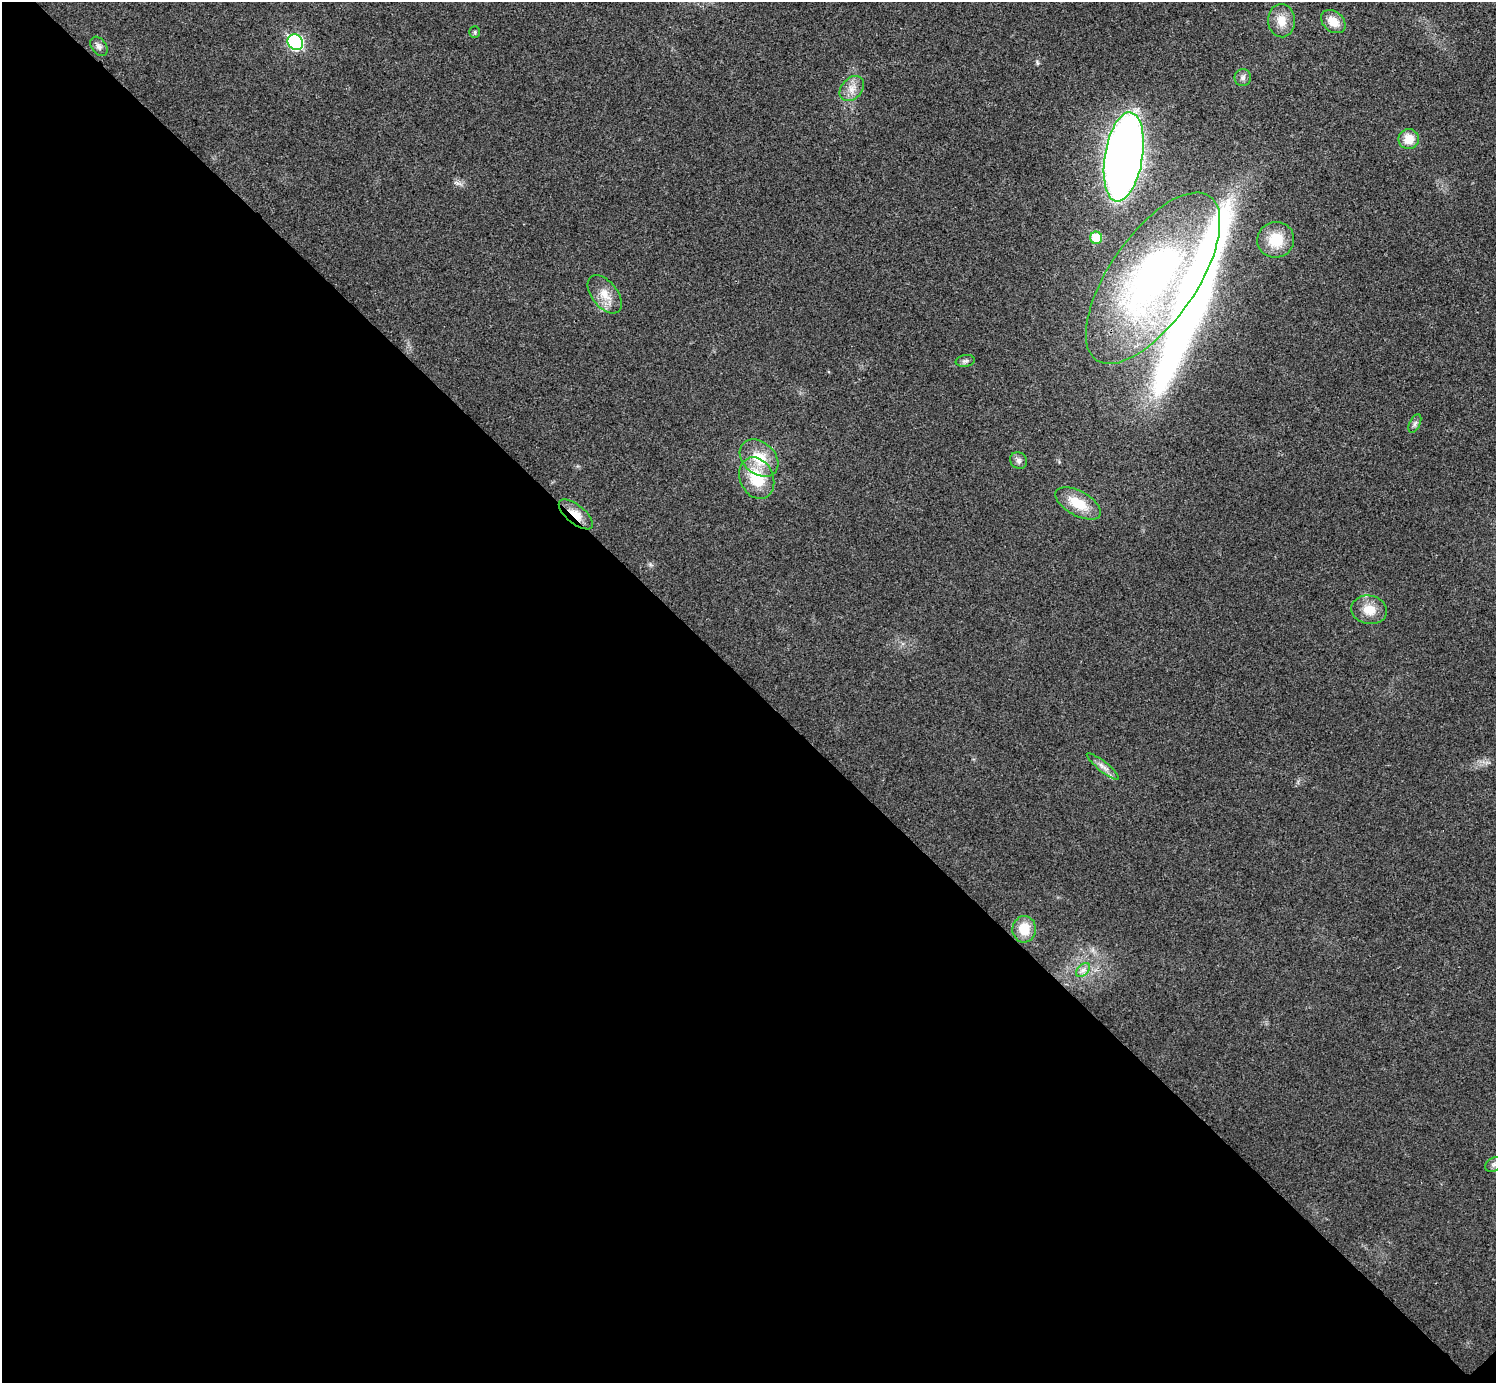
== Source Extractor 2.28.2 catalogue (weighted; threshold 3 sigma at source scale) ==
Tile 14 of 4 x 4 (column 2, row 4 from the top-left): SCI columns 1498-2991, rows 160-1540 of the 5985 x 5985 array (HDU 1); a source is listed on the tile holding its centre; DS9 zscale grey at full resolution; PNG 1498 x 1385 px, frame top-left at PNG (2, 2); each listed source drawn as its Kron ellipse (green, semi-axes under 4 px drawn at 4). Shown black and unused: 51% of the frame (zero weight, under 3 of 4 exposures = <1% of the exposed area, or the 3 px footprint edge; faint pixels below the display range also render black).
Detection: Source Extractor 2.28.2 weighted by HDU 2 'WHT'; one run over the whole footprint, this tile lists its part. Background 0.022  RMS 0.0054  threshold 0.0242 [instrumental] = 3 sigma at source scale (4.5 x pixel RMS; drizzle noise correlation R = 1.50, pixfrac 1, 0.05/0.05 arcsec/px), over >= 5 px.
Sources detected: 29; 2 inside a brighter object's white glare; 1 long thin detection or spike segment (spike, bleed or trail) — neither listed nor drawn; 1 inside a brighter listed object's ellipse — not listed separately; the other 25 listed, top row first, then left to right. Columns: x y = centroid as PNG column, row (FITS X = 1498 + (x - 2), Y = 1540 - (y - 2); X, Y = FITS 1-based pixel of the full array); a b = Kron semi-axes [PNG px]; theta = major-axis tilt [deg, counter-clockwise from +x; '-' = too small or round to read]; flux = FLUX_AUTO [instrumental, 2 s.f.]
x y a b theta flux
1281 21 16 13 -87 7.4
1333 22 13 10 -39 7.7
475 32 6 5 - 0.83
295 42 8 7 - 84
99 46 10 7 -56 2.4
1243 78 8 8 - 1.9
852 89 14 10 47 5.1
1409 139 10 10 - 8.7
1124 157 45 19 81 570
1096 238 6 6 - 14
1276 240 18 18 - 14
1153 278 100 43 55 200
605 294 22 13 -52 7.9
965 361 9 6 9 1.4
1415 423 10 5 64 1.5
759 458 22 16 -42 15
1019 460 9 8 - 1.9
757 478 21 16 -66 20
1078 503 25 12 -29 13
576 514 20 9 -39 8
1369 610 18 14 -10 8.8
1103 766 20 5 -39 3.1
1024 929 13 11 84 10
1083 970 8 5 45 1.8
1494 1164 9 6 26 1.7
Overlapping masked pixels (flux is a lower limit): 1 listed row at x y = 576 514
Isophote crosses this tile's border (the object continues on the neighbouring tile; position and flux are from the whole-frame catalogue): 1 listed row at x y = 1494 1164